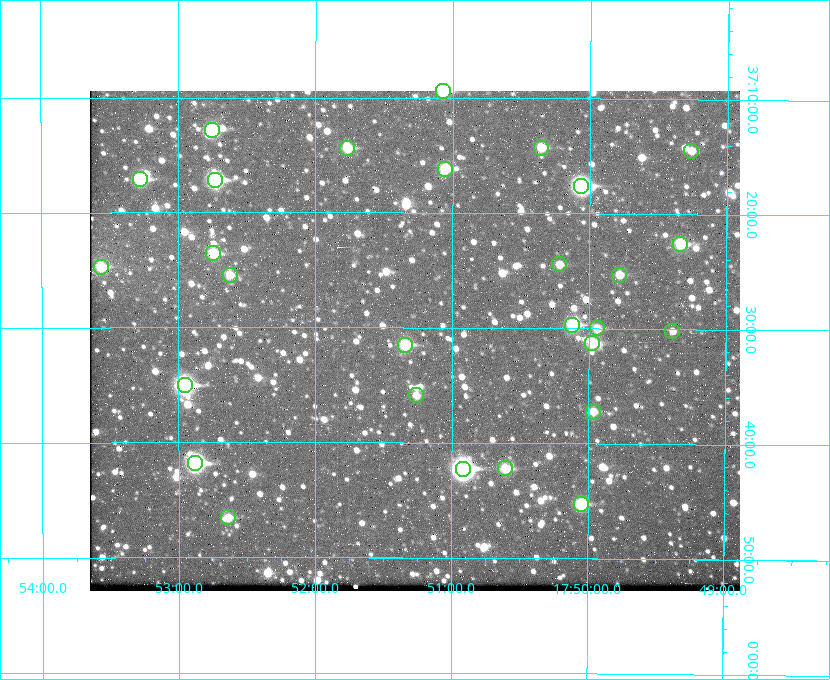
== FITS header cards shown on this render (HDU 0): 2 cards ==
NAXIS1  =                  650 / Width of table row in bytes
NAXIS2  =                  500 / Number of rows in table

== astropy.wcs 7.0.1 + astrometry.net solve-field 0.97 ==
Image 650 x 500 px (HDU 0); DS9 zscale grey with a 90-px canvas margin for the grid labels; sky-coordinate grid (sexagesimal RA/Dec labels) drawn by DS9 from the SOLVED WCS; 28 Tycho-2 reference stars matched to detected sources circled (green)
Header WCS: none
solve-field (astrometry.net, Tycho-2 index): SOLVED blind (the file carries no WCS)
Solved WCS: RA---TAN-SIP/DEC--TAN-SIP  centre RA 17:51:16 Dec +37:31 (267.82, +37.52 deg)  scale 5.22 arcsec/px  FOV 56.5' x 43.5'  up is +180 deg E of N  parity flipped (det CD > 0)
(file carries no celestial WCS; the grid is the blind solution)
Tycho-2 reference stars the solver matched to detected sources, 28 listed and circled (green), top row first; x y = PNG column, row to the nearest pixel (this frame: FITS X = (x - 90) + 1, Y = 500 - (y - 91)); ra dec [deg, ICRS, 3 dp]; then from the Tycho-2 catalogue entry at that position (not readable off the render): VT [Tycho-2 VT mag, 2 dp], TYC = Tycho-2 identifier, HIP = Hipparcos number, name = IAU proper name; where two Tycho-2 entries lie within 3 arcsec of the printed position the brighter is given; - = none
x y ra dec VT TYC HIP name
443 91 267.768 +37.157 9.98 2620-745-1 - -
212 130 268.189 +37.213 9.71 2620-542-1 - -
347 148 267.943 +37.240 10.39 2620-505-1 - -
541 148 267.589 +37.238 11.09 2619-212-1 - -
691 151 267.316 +37.242 12.03 2619-611-1 - -
445 169 267.764 +37.270 10.17 2620-784-1 - -
140 179 268.319 +37.285 9.88 2620-536-1 - -
215 180 268.183 +37.286 8.98 2620-786-1 87506 -
581 186 267.517 +37.293 8.96 2619-379-1 - -
680 244 267.335 +37.377 10.60 2619-634-1 - -
213 253 268.186 +37.393 10.44 2620-175-1 - -
559 264 267.555 +37.408 11.50 2619-358-1 - -
101 267 268.392 +37.412 10.60 2620-800-1 - -
230 275 268.156 +37.424 11.25 2620-712-1 - -
619 275 267.445 +37.422 11.17 2619-451-1 - -
572 325 267.531 +37.495 10.07 2619-274-1 - -
597 328 267.485 +37.500 11.33 2619-40-1 - -
672 331 267.347 +37.503 12.15 3088-638-1 - -
592 343 267.494 +37.522 10.35 3088-270-1 - -
405 345 267.836 +37.525 9.96 3089-889-1 - -
185 385 268.239 +37.584 8.64 3089-755-1 - -
416 395 267.815 +37.598 11.54 3089-1081-1 - -
593 412 267.491 +37.621 11.40 3088-1284-1 - -
195 463 268.219 +37.697 8.93 3089-671-1 - -
505 468 267.652 +37.703 11.04 3089-693-1 - -
463 469 267.730 +37.705 8.13 3089-1203-1 87349 -
581 504 267.512 +37.755 10.10 3089-2332-1 - -
228 517 268.159 +37.775 11.22 3089-2245-1 - -